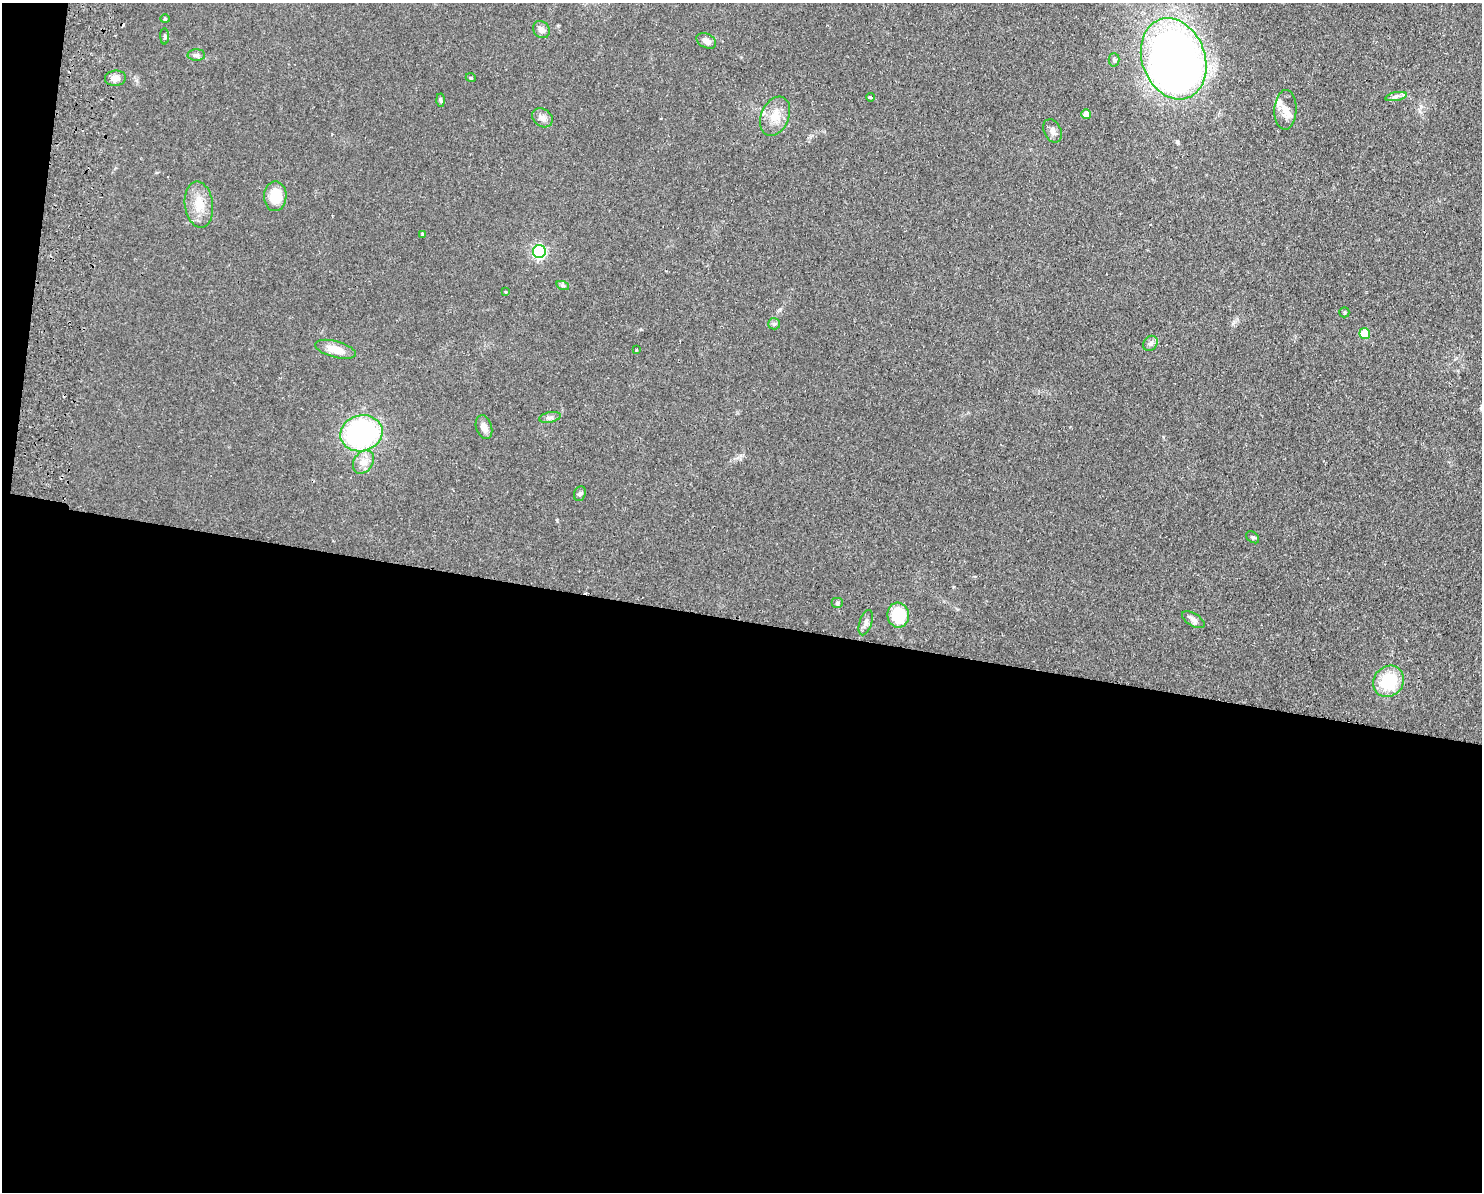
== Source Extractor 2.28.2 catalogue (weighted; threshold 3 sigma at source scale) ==
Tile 10 of 3 x 4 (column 1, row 4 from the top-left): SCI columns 173-1652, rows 11-1200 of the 4899 x 4783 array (HDU 1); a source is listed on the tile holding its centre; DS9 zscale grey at full resolution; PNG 1484 x 1194 px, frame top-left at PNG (2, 3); each listed source drawn as its Kron ellipse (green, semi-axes under 4 px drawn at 4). Shown black and unused: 49% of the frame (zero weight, under 2 of 3 exposures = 3% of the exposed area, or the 3 px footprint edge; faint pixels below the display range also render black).
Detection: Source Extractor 2.28.2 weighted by HDU 2 'WHT'; one run over the whole footprint, this tile lists its part. Background 0.0673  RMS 0.0058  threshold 0.0261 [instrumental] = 3 sigma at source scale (4.5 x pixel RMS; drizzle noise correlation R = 1.50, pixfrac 1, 0.05/0.05 arcsec/px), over >= 5 px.
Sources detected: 43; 2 cosmic-ray / hot-pixel residue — neither listed nor drawn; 1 inside a brighter listed object's ellipse — not listed separately; the other 40 listed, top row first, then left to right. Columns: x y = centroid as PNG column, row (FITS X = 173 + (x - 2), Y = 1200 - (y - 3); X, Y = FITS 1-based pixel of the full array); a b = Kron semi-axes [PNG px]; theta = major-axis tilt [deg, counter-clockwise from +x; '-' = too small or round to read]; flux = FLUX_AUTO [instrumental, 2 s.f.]
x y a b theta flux
165 19 4 4 - 0.63
541 30 9 7 -50 2.8
165 36 8 4 -89 0.95
706 41 10 7 -26 3.1
196 55 9 6 1 1.6
1174 59 42 31 -70 420
1114 60 7 5 -88 1.2
115 78 10 7 6 3.7
471 78 5 3 - 0.64
1396 96 11 4 11 1.8
871 97 4 3 - 7.4
440 100 6 4 -88 0.89
1285 110 20 11 88 6.6
1086 114 5 4 - 5
775 116 20 14 66 8.9
542 118 11 8 -35 3.1
1052 131 12 8 -63 3
275 196 15 11 89 14
199 205 23 14 -82 11
422 234 3 3 - 1.2
539 251 6 6 - 100
563 286 6 4 -19 1
506 292 3 3 - 0.65
1344 312 5 5 - 0.85
774 324 6 5 - 1.1
1365 333 5 5 - 19
1150 343 8 6 48 1.8
335 349 21 8 -15 8.8
636 350 3 2 - 0.68
550 417 11 5 11 1.7
484 427 12 8 -73 3.8
361 433 21 18 14 110
363 462 12 9 56 4.7
580 494 8 5 68 1.3
1253 537 7 5 -40 1
837 603 6 5 - 1
898 615 12 11 - 22
1193 620 12 6 -32 2.5
866 623 13 6 72 2.5
1389 681 16 14 48 24